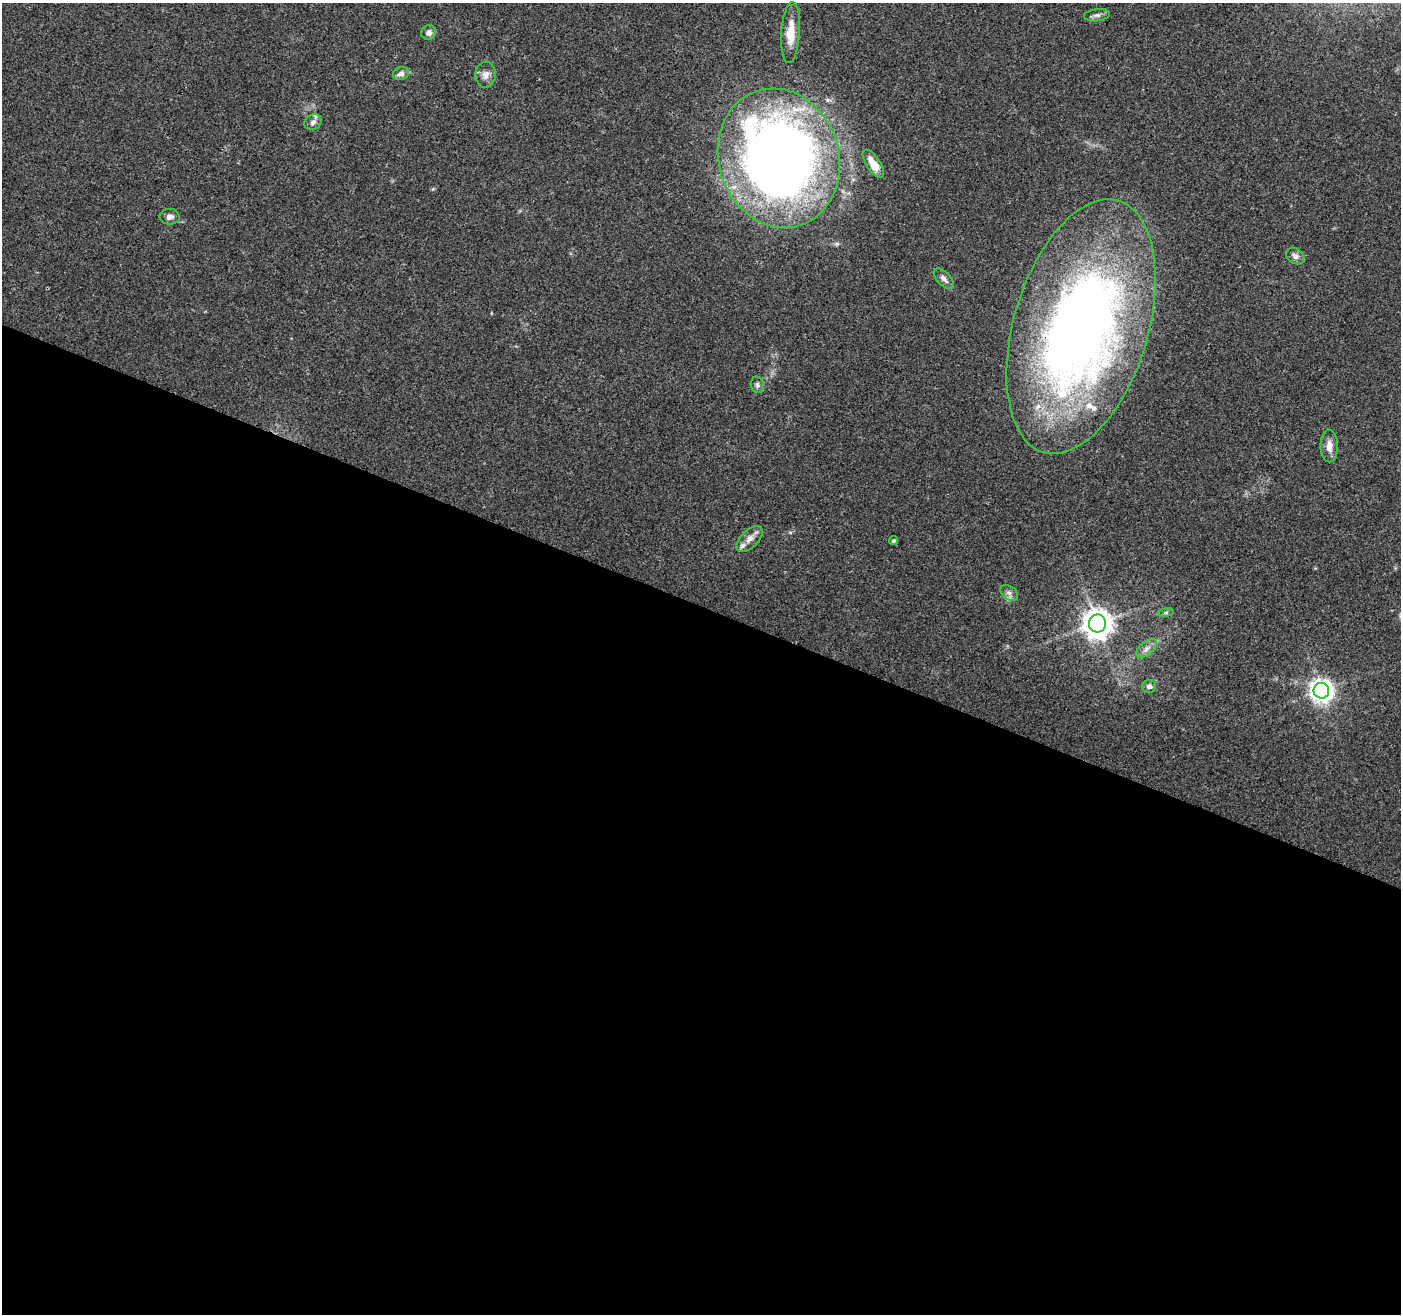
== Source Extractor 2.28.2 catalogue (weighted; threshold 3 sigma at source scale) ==
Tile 14 of 4 x 4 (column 2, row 4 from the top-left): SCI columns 1406-2804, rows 212-1523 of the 5612 x 5735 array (HDU 1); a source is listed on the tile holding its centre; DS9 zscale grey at full resolution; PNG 1403 x 1316 px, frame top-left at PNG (2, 3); each listed source drawn as its Kron ellipse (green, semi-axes under 4 px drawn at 4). Shown black and unused: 54% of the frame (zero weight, under 3 of 4 exposures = <1% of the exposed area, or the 3 px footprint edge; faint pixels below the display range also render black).
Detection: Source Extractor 2.28.2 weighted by HDU 2 'WHT'; one run over the whole footprint, this tile lists its part. Background 0.0458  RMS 0.0038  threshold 0.017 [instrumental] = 3 sigma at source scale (4.5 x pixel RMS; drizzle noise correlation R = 1.50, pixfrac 1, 0.0396/0.0396 arcsec/px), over >= 5 px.
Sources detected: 27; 1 inside a brighter object's white glare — neither listed nor drawn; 4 inside a brighter listed object's ellipse — not listed separately; the other 22 listed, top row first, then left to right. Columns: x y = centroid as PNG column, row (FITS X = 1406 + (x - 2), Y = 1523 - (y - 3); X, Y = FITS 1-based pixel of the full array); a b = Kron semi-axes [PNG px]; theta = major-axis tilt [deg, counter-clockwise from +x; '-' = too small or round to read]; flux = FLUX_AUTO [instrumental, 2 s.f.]
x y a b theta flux
1097 15 13 6 7 1.4
429 33 7 7 - 1.8
791 33 30 9 86 7.5
401 73 8 6 21 1.7
485 75 13 10 87 2.5
313 122 9 7 35 1.4
779 158 71 60 -72 420
873 164 16 7 -56 4.7
170 217 10 8 0 1.7
1295 256 10 7 -35 1.7
944 279 12 6 -45 2
1081 327 131 67 73 350
757 385 8 6 -78 1.2
1329 446 16 8 -89 3.2
750 539 16 8 43 2.9
893 541 4 4 - 0.66
1009 593 10 6 -35 1.5
1166 613 8 4 9 0.72
1097 623 9 8 - 530
1147 648 12 6 38 2.1
1149 686 7 6 - 1.6
1321 691 8 7 - 290
Overlapping masked pixels (flux is a lower limit): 1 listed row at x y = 1081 327